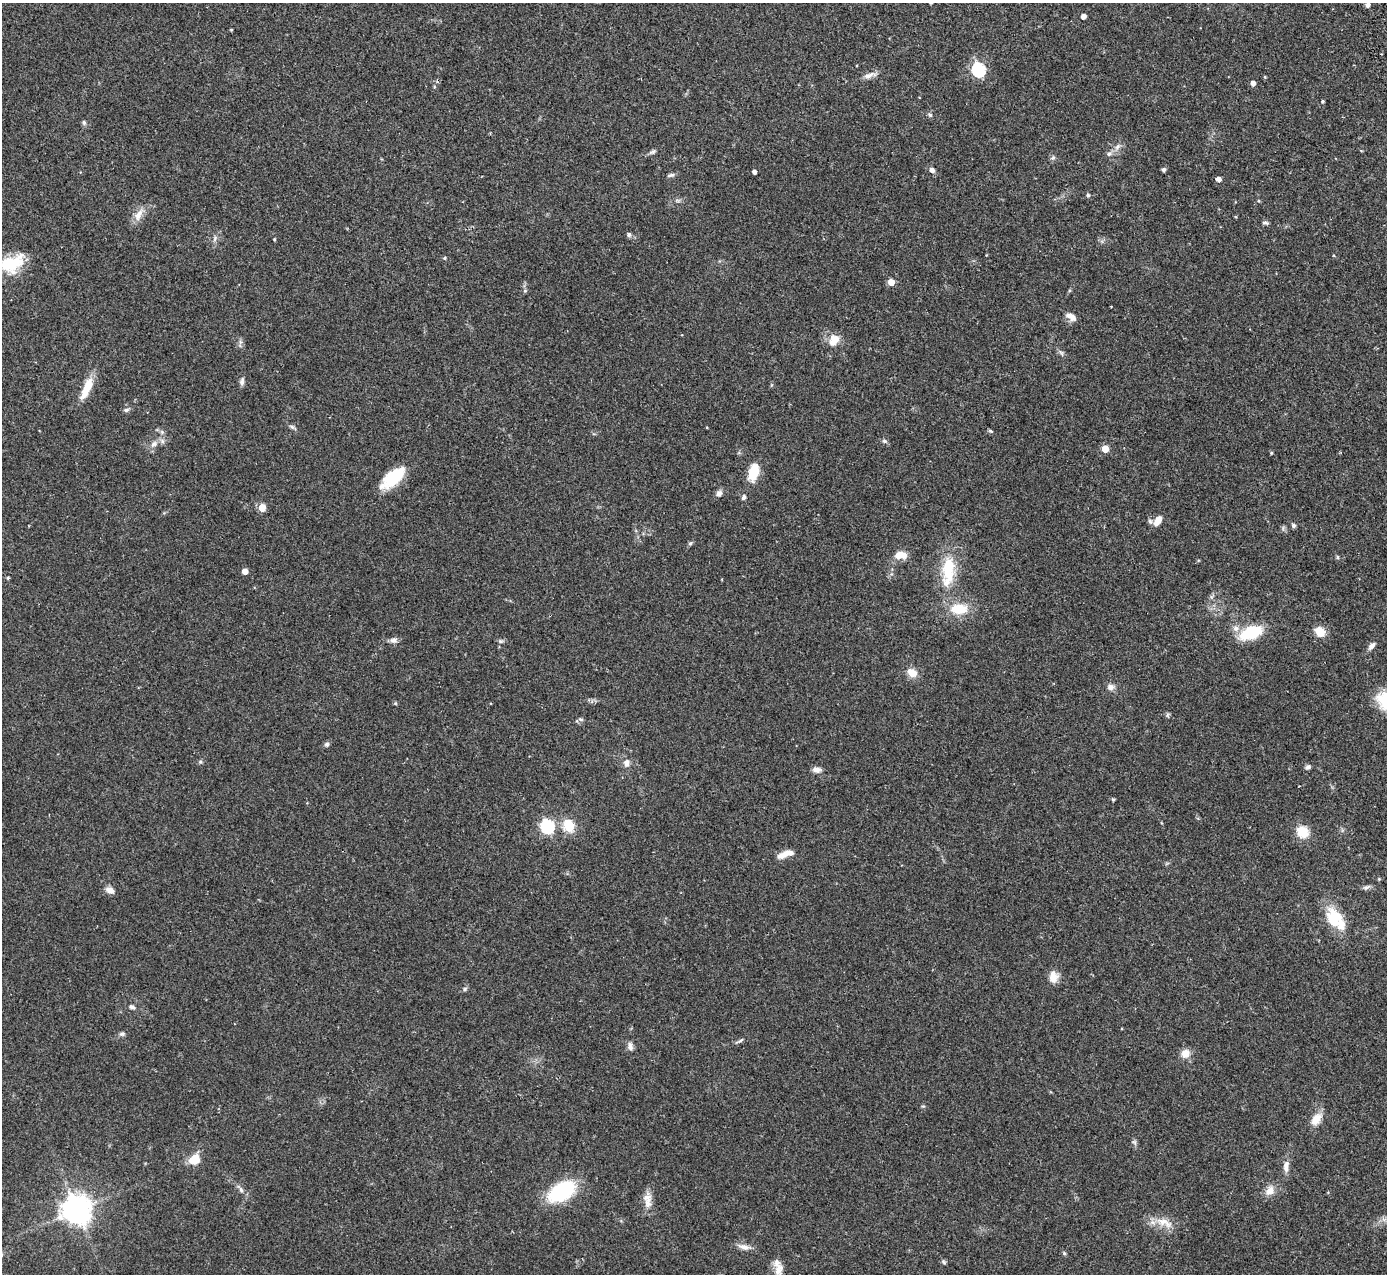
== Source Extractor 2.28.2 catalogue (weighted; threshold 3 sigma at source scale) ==
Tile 10 of 4 x 4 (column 2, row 3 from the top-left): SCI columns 1441-2825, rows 1453-2724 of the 5648 x 5578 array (HDU 1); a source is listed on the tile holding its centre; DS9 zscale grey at full resolution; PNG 1389 x 1276 px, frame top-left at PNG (2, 3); no overlay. Shown black and unused: <1% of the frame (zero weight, under 2 of 3 exposures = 3% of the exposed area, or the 3 px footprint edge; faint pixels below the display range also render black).
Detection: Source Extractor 2.28.2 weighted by HDU 2 'WHT'; one run over the whole footprint, this tile lists its part. Background 0.096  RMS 0.006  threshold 0.027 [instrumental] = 3 sigma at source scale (4.5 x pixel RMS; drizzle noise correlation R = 1.50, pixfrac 1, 0.05/0.05 arcsec/px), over >= 5 px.
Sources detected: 103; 1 inside a brighter object's white glare — not listed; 3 inside a brighter listed object's ellipse — not listed separately; the other 99 listed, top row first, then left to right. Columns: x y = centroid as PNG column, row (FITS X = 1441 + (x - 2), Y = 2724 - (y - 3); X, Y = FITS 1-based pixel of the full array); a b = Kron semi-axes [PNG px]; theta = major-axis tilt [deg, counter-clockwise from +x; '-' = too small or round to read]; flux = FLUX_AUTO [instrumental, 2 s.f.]
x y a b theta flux
931 3 3 2 - 0.77
1367 5 5 4 - 1.9
1083 16 4 4 - 2.9
231 30 3 3 - 0.6
979 70 6 6 - 90
870 75 19 6 16 3.4
1265 77 4 4 - 0.52
1253 83 5 4 - 2.7
434 87 5 3 - 0.57
1322 101 4 3 - 0.75
930 115 6 5 - 1.1
84 123 7 5 -74 1.1
1117 147 9 5 49 2.2
652 152 10 5 18 1.4
1109 154 6 5 - 1.3
1053 158 7 5 67 1.2
932 170 6 5 - 2.2
1163 170 4 4 - 1.4
754 172 4 4 - 1.9
671 175 11 5 13 1.4
1218 179 5 4 - 2.9
1088 195 5 5 - 1.1
139 214 18 9 63 5.6
1265 223 9 4 -8 1
629 235 6 5 - 1.4
215 239 10 3 79 1.3
274 239 4 3 - 0.62
444 258 5 4 - 0.62
11 264 29 17 25 25
891 282 5 5 - 7.3
525 291 5 5 - 0.9
1069 316 13 8 -28 3.6
834 340 15 12 59 7.1
1061 353 9 3 -45 1.1
242 381 11 5 81 1.9
87 388 29 9 66 11
126 410 8 5 9 1.3
292 427 8 5 -29 1.2
991 431 5 4 - 0.75
885 441 8 5 -26 1.2
154 444 9 7 43 2.6
1105 449 5 5 - 8.8
1271 453 4 4 - 0.64
753 472 19 10 75 13
393 478 30 13 39 22
719 493 8 7 - 2.1
743 497 7 5 73 1.3
262 508 5 5 - 12
1157 521 14 8 56 5
1293 525 6 5 - 1.1
690 543 6 5 - 0.98
899 555 11 8 29 5.7
1337 557 6 4 -71 0.7
245 571 4 4 - 5.4
948 571 45 17 84 25
8 578 4 4 - 0.61
959 609 19 12 1 14
1236 628 8 7 - 2.7
1320 632 9 8 - 9.2
1251 633 20 11 22 26
393 640 9 8 - 2.1
500 641 7 5 5 1.1
1371 646 10 6 48 2.5
912 673 10 8 -34 6.7
1110 687 9 7 22 2.5
581 719 7 4 -19 0.96
327 744 7 5 16 1.2
200 762 6 5 - 0.9
626 763 11 8 79 2.9
1308 767 7 6 - 1.5
816 770 10 6 -5 3
1113 799 4 4 - 0.81
547 826 6 6 - 84
569 826 6 5 - 43
1303 832 14 12 -42 10
785 854 20 7 20 6.7
1366 887 11 4 13 1.5
110 890 11 7 -29 3.3
1334 918 23 17 -70 18
1053 977 15 12 82 5.4
465 989 6 5 - 0.99
132 1007 7 5 -24 1.4
122 1034 8 5 -8 1.3
740 1041 10 3 35 1.1
630 1046 13 6 -76 2.4
1185 1053 11 10 - 5.3
1316 1119 15 10 53 7
194 1159 13 11 27 8.7
1286 1166 16 7 84 3.8
241 1190 9 5 -63 1.5
1270 1191 12 10 63 5.3
562 1192 25 15 32 47
647 1198 14 10 -13 4.2
76 1210 9 8 - 800
1164 1222 27 10 -24 8.5
744 1247 16 7 -15 3.7
1064 1253 5 4 - 0.77
944 1262 6 5 - 0.94
778 1267 23 9 -78 5.6
Isophote crosses this tile's border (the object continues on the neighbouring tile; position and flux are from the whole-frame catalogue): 1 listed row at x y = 931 3